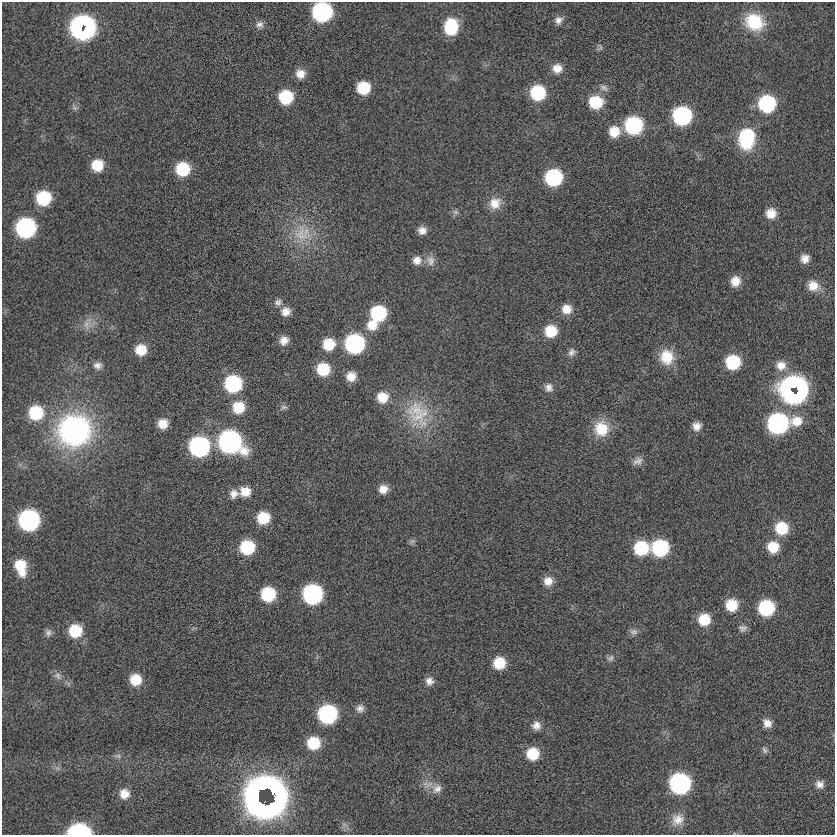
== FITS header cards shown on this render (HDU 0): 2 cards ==
NAXIS1  =                  833
NAXIS2  =                  833

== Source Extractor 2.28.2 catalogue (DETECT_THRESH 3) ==
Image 833 x 833 px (HDU 0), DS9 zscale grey, 1 PNG px = 1 image px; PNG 837 x 837 px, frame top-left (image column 1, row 833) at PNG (2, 2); no overlay
Background -0.206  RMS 4.9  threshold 14.8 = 3 sigma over >= 5 px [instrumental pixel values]
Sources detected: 117; all 117 listed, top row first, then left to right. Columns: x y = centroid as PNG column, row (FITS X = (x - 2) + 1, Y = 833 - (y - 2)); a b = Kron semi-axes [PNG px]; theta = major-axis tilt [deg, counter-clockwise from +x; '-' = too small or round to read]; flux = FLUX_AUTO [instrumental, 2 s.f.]
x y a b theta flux
322 12 12 12 - 69000
558 20 10 9 - 1800
754 22 23 19 -28 14000
259 25 11 9 18 1700
80 27 15 10 74 110000
451 27 14 11 85 16000
85 29 13 8 59 80000
557 68 11 10 - 3500
300 74 10 10 - 3300
363 88 10 10 - 12000
604 88 11 7 -33 1500
538 93 12 11 - 20000
286 97 11 11 - 15000
596 102 13 12 - 13000
767 104 12 12 - 35000
74 108 8 6 -71 870
682 116 12 12 - 52000
634 125 12 12 - 42000
614 132 12 12 - 6300
747 138 21 15 84 22000
97 165 11 10 - 8200
183 169 11 11 - 15000
553 177 12 11 - 34000
43 198 12 11 - 19000
495 203 15 14 - 4800
456 212 9 6 -27 860
771 213 11 11 - 4300
25 228 12 12 - 72000
422 230 9 9 - 2200
301 236 35 14 13 9100
805 259 9 8 - 2500
417 260 12 11 - 2800
430 261 14 11 -84 2500
735 281 10 10 - 4200
813 286 14 12 -22 4500
278 302 10 9 - 1400
566 309 12 11 - 4100
286 312 11 10 - 2900
378 313 12 12 - 25000
86 324 14 8 -82 2400
372 325 13 12 - 5500
551 331 11 11 - 8800
284 340 10 9 - 2700
329 344 12 12 - 8300
355 344 12 12 - 61000
141 350 11 11 - 6400
572 352 10 8 43 1500
667 357 17 16 - 8400
733 362 11 11 - 19000
97 365 11 9 0 1900
781 365 14 12 -3 3900
323 369 12 11 - 12000
351 376 10 9 - 3900
233 384 12 12 - 36000
794 387 18 12 -11 150000
549 388 11 10 - 2100
791 392 14 8 -42 89000
382 397 13 12 - 5900
238 407 13 12 - 8500
284 407 9 6 0 900
417 410 35 29 -30 19000
36 413 13 12 - 17000
797 421 15 13 -4 5700
777 423 13 12 - 81000
163 424 9 9 - 4200
697 426 10 9 - 2600
601 429 19 18 - 9200
74 430 32 31 - 76000
230 442 15 13 -32 130000
199 446 12 12 - 79000
638 461 14 9 27 1900
383 489 10 10 - 3100
245 492 12 11 - 4700
234 494 12 11 - 2700
263 518 11 11 - 9800
29 520 12 12 - 87000
781 528 12 12 - 11000
412 541 9 4 22 730
247 547 11 11 - 18000
773 547 11 11 - 7500
641 548 12 11 - 17000
660 548 12 11 - 32000
21 567 18 11 -75 9100
548 581 11 11 - 3400
268 594 11 11 - 18000
312 594 12 12 - 68000
731 605 12 11 - 8000
766 608 11 11 - 26000
704 619 11 11 - 8300
743 628 11 8 -8 1400
75 631 11 11 - 13000
634 632 11 7 5 1300
48 633 11 8 -80 1300
610 658 9 7 47 1100
499 663 10 10 - 9100
57 676 12 8 -56 1700
135 680 11 11 - 7400
429 681 11 10 - 2200
360 708 9 9 - 1800
327 714 12 12 - 55000
767 723 11 9 -47 2700
536 725 11 10 - 2400
313 743 11 11 - 11000
764 750 10 6 -58 1000
533 754 11 11 - 9700
118 756 8 6 -12 910
680 783 12 12 - 85000
820 784 10 9 - 2100
263 788 29 8 18 51000
437 789 14 12 26 3000
274 793 29 15 -63 130000
124 794 11 11 - 3900
257 796 24 7 88 83000
264 802 16 7 31 71000
271 804 15 7 51 73000
678 820 18 16 33 4700
79 832 13 8 1 65000
At the frame edge (FLAGS 8, measured only in part): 2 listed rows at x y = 322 12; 79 832